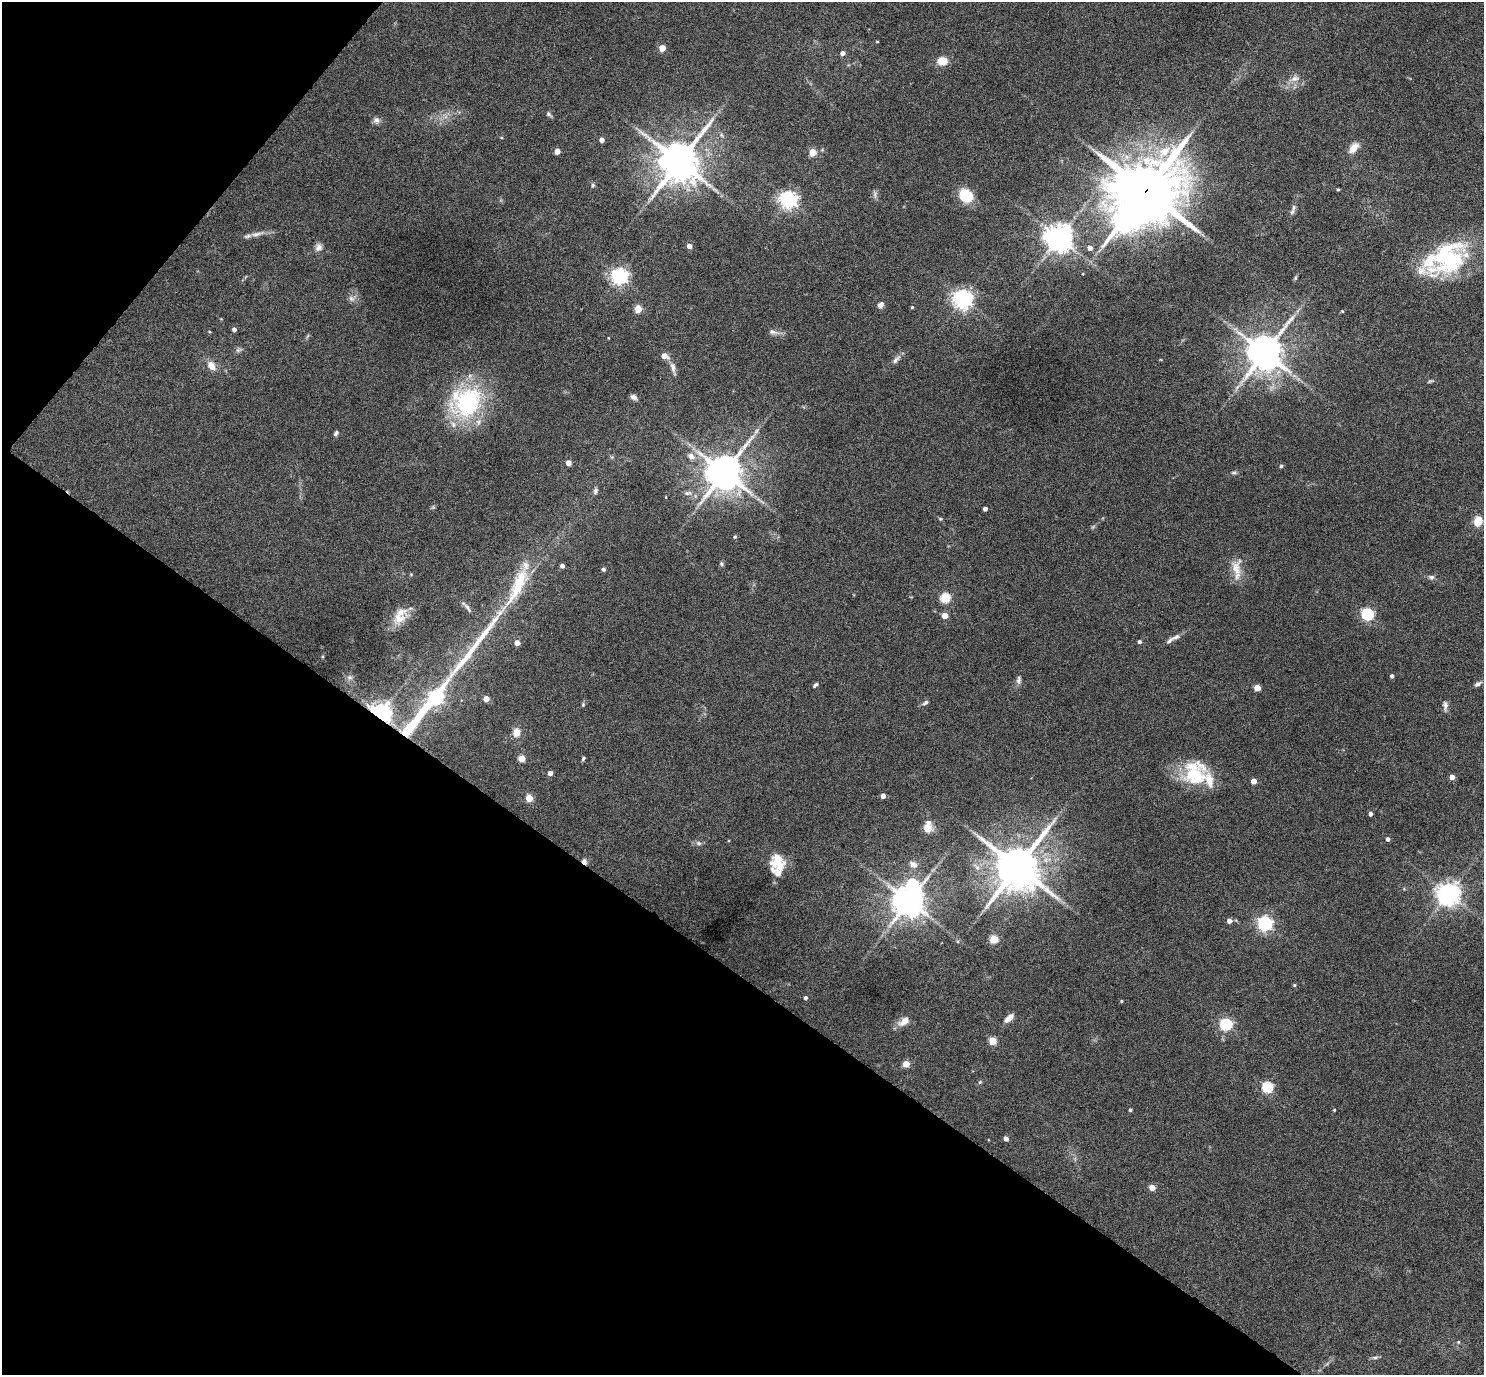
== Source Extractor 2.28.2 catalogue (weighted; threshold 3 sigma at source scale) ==
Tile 9 of 4 x 4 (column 1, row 3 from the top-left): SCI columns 7-1488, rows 1670-3042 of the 5940 x 5944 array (HDU 1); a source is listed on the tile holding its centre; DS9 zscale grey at full resolution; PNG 1486 x 1377 px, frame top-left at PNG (2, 2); no overlay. Shown black and unused: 34% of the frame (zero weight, under 5 of 9 exposures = <1% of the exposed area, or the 3 px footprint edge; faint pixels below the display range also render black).
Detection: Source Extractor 2.28.2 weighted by HDU 2 'WHT'; one run over the whole footprint, this tile lists its part. Background 0.0429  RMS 0.0039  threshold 0.016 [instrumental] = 3 sigma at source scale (4.09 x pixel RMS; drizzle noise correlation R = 1.36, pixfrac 0.8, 0.05/0.05 arcsec/px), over >= 5 px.
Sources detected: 140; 1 too faint to see at this stretch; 2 inside a brighter object's white glare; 2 long thin detections or spike segments (spike, bleed or trail) — not listed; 10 inside a brighter listed object's ellipse — not listed separately; the other 125 listed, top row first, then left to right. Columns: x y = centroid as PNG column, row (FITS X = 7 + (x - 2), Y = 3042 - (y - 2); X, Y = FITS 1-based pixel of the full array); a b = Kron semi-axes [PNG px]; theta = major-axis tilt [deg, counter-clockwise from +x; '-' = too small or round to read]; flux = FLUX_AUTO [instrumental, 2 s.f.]
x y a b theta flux
877 42 4 3 - 0.27
662 48 4 4 - 5.9
843 53 5 4 - 1.5
942 61 9 8 - 5.2
1295 78 12 8 10 2.2
548 114 8 5 -38 0.76
376 120 9 8 - 1.3
501 137 4 3 - 0.27
602 140 4 4 - 2
1354 148 15 8 50 3.4
557 151 4 4 - 2.9
1164 151 20 11 42 7.7
813 152 5 4 - 8.6
679 162 13 12 - 1100
593 185 6 5 - 0.64
1338 189 3 3 - 0.42
1146 191 22 19 2 2400
875 195 11 4 -82 0.87
966 196 11 9 -37 15
789 199 6 6 - 160
1292 212 9 5 57 1
1128 222 13 10 31 170
256 234 17 6 12 2.2
1059 238 8 8 - 490
689 246 4 4 - 2.2
319 247 10 8 69 1.7
1090 248 5 4 - 1.9
1446 256 51 42 25 39
619 276 6 6 - 130
1295 278 8 3 71 0.51
351 299 10 6 -48 1.3
963 299 7 6 - 180
881 305 8 6 41 1.3
912 307 4 3 - 0.39
638 309 5 4 - 9.1
1342 311 4 3 - 0.33
234 329 4 4 - 1.3
209 332 4 3 - 0.29
773 332 12 7 -13 1.5
1265 353 11 10 - 780
664 356 6 5 - 3.7
211 366 12 8 -54 3.1
673 367 15 6 -79 1.8
1430 381 8 3 12 0.51
633 397 8 5 -29 1.2
466 402 43 38 29 38
756 431 7 5 60 0.93
336 433 8 5 49 0.73
691 456 11 8 -34 2.3
612 457 5 5 - 0.47
568 463 4 4 - 2.9
1281 466 4 4 - 0.45
724 472 12 11 - 730
1234 473 8 4 0 0.64
595 491 9 6 70 0.95
688 493 11 6 1 1.5
985 509 4 4 - 1.4
940 519 6 4 -2 0.39
1478 521 9 7 68 6
735 537 5 4 - 0.51
721 564 6 5 - 0.59
562 566 4 4 - 1.4
603 569 4 4 - 0.84
1236 569 25 13 88 5.3
1431 577 7 6 - 1
518 586 72 16 66 20
945 598 5 5 - 24
467 607 20 5 -49 1.5
1367 614 5 5 - 48
945 616 4 4 - 5.1
399 619 22 14 23 6
1176 637 14 6 27 1.6
1139 642 4 4 - 0.86
517 643 4 4 - 3.8
1392 676 4 4 - 1
350 677 9 6 -2 1.1
1019 680 12 6 82 1.2
1478 684 9 5 34 1.1
815 685 7 4 48 0.67
1257 688 4 4 - 7
436 698 7 6 - 76
486 699 4 4 - 3.8
925 703 8 5 34 0.85
583 705 5 4 - 0.46
1445 705 13 6 89 1.4
421 713 31 6 52 15
380 714 6 6 - 290
516 732 9 7 81 3.6
522 758 5 4 - 7.4
583 758 6 4 52 0.55
550 773 4 4 - 1.7
1194 776 34 27 22 17
1452 777 4 4 - 2.7
1254 781 4 4 - 3.8
883 796 4 4 - 2.2
529 798 4 4 - 8.6
1370 814 4 3 - 1.2
927 828 10 10 - 3.5
1388 839 4 4 - 1.2
699 843 8 5 -27 0.9
778 859 17 13 17 6.6
584 861 7 6 - 1.1
913 864 9 7 -34 2.1
1018 867 14 13 - 1300
1449 894 7 7 - 290
909 901 9 8 - 660
1229 921 5 4 - 2
1265 924 6 6 - 94
994 939 5 5 - 14
1294 985 4 3 - 0.41
806 998 4 4 - 0.82
1122 1001 4 3 - 0.36
1008 1019 9 7 27 2
904 1021 16 9 37 3.2
1226 1024 5 5 - 46
993 1041 5 4 - 12
906 1064 4 4 - 6.7
980 1082 5 5 - 0.47
1267 1087 5 5 - 32
1130 1110 3 3 - 0.66
1334 1110 3 3 - 0.36
1006 1139 5 4 - 1.5
1152 1188 4 4 - 5.3
1458 1342 5 4 - 0.42
1375 1357 9 4 11 0.78
Overlapping masked pixels (flux is a lower limit): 3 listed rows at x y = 1146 191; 380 714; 584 861